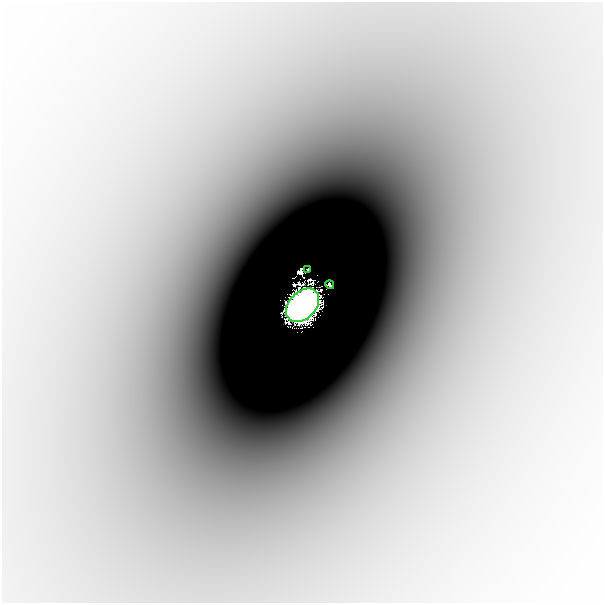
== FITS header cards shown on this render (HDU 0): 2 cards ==
NAXIS1  =                  601
NAXIS2  =                  601

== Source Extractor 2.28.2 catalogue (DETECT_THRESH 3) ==
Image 601 x 601 px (HDU 0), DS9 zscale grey, 1 PNG px = 1 image px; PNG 605 x 605 px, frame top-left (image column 1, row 601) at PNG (2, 2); each listed source drawn as its Kron ellipse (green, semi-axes under 4 px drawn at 4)
Background -2.26e-04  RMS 3.4e-05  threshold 1.03e-04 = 3 sigma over >= 5 px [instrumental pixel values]
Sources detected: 4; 1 with non-positive FLUX_AUTO (blend fragments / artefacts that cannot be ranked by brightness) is neither listed nor drawn; the other 3 listed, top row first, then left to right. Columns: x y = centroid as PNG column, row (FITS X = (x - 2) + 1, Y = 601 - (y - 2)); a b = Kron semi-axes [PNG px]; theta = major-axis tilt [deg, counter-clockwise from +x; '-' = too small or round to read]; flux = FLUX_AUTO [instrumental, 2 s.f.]
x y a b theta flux
308 270 2 2 - 0.013
330 285 4 3 - 0.11
302 305 19 13 46 53
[1 non-positive-flux detection neither listed nor drawn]